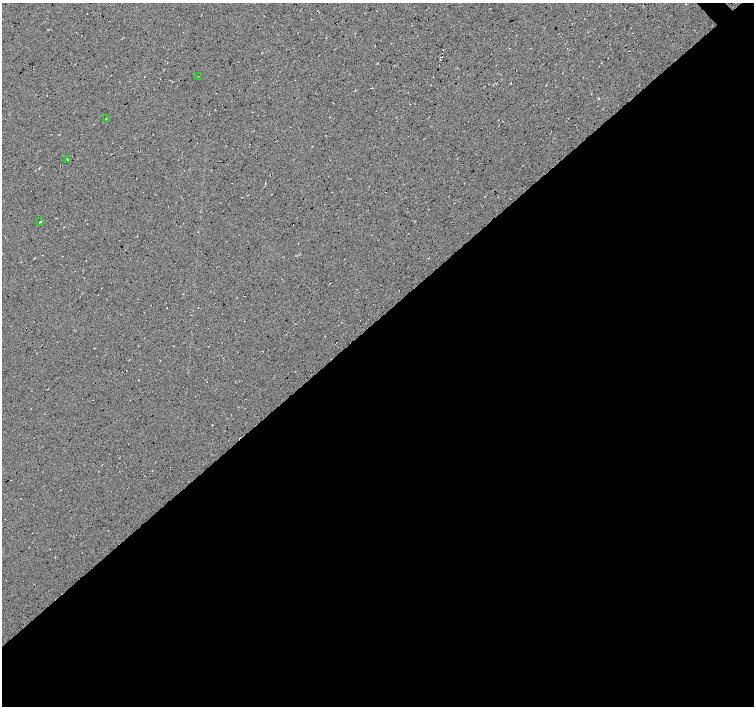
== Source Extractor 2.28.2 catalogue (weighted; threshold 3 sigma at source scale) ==
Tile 15 of 4 x 4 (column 3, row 4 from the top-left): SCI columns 3011-4514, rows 148-1555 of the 6020 x 5994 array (HDU 1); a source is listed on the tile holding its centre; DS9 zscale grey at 2 x 2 block average (1 PNG px = mean of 2 x 2 image px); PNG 756 x 708 px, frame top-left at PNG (2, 3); each listed source drawn as its Kron ellipse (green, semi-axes under 4 px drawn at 4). Shown black and unused: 55% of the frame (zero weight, under 2 of 3 exposures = <1% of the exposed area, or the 3 px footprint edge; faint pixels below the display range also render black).
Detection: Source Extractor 2.28.2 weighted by HDU 2 'WHT'; one run over the whole footprint, this tile lists its part. Background 0.0325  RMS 0.013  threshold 0.0563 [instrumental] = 3 sigma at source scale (4.5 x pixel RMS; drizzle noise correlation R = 1.50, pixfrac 1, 0.0396/0.0396 arcsec/px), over >= 5 px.
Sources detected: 6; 2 cosmic-ray / hot-pixel residue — neither listed nor drawn; the other 4 listed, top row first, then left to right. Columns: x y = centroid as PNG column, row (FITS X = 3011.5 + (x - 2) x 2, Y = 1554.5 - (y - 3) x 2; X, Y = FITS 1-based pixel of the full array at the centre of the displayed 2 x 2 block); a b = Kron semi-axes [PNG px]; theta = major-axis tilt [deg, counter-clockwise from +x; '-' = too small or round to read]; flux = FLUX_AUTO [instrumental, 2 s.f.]
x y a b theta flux
199 76 2 2 - 0.8
106 119 2 2 - 1.5
67 160 2 2 - 3.1
40 222 2 2 - 33